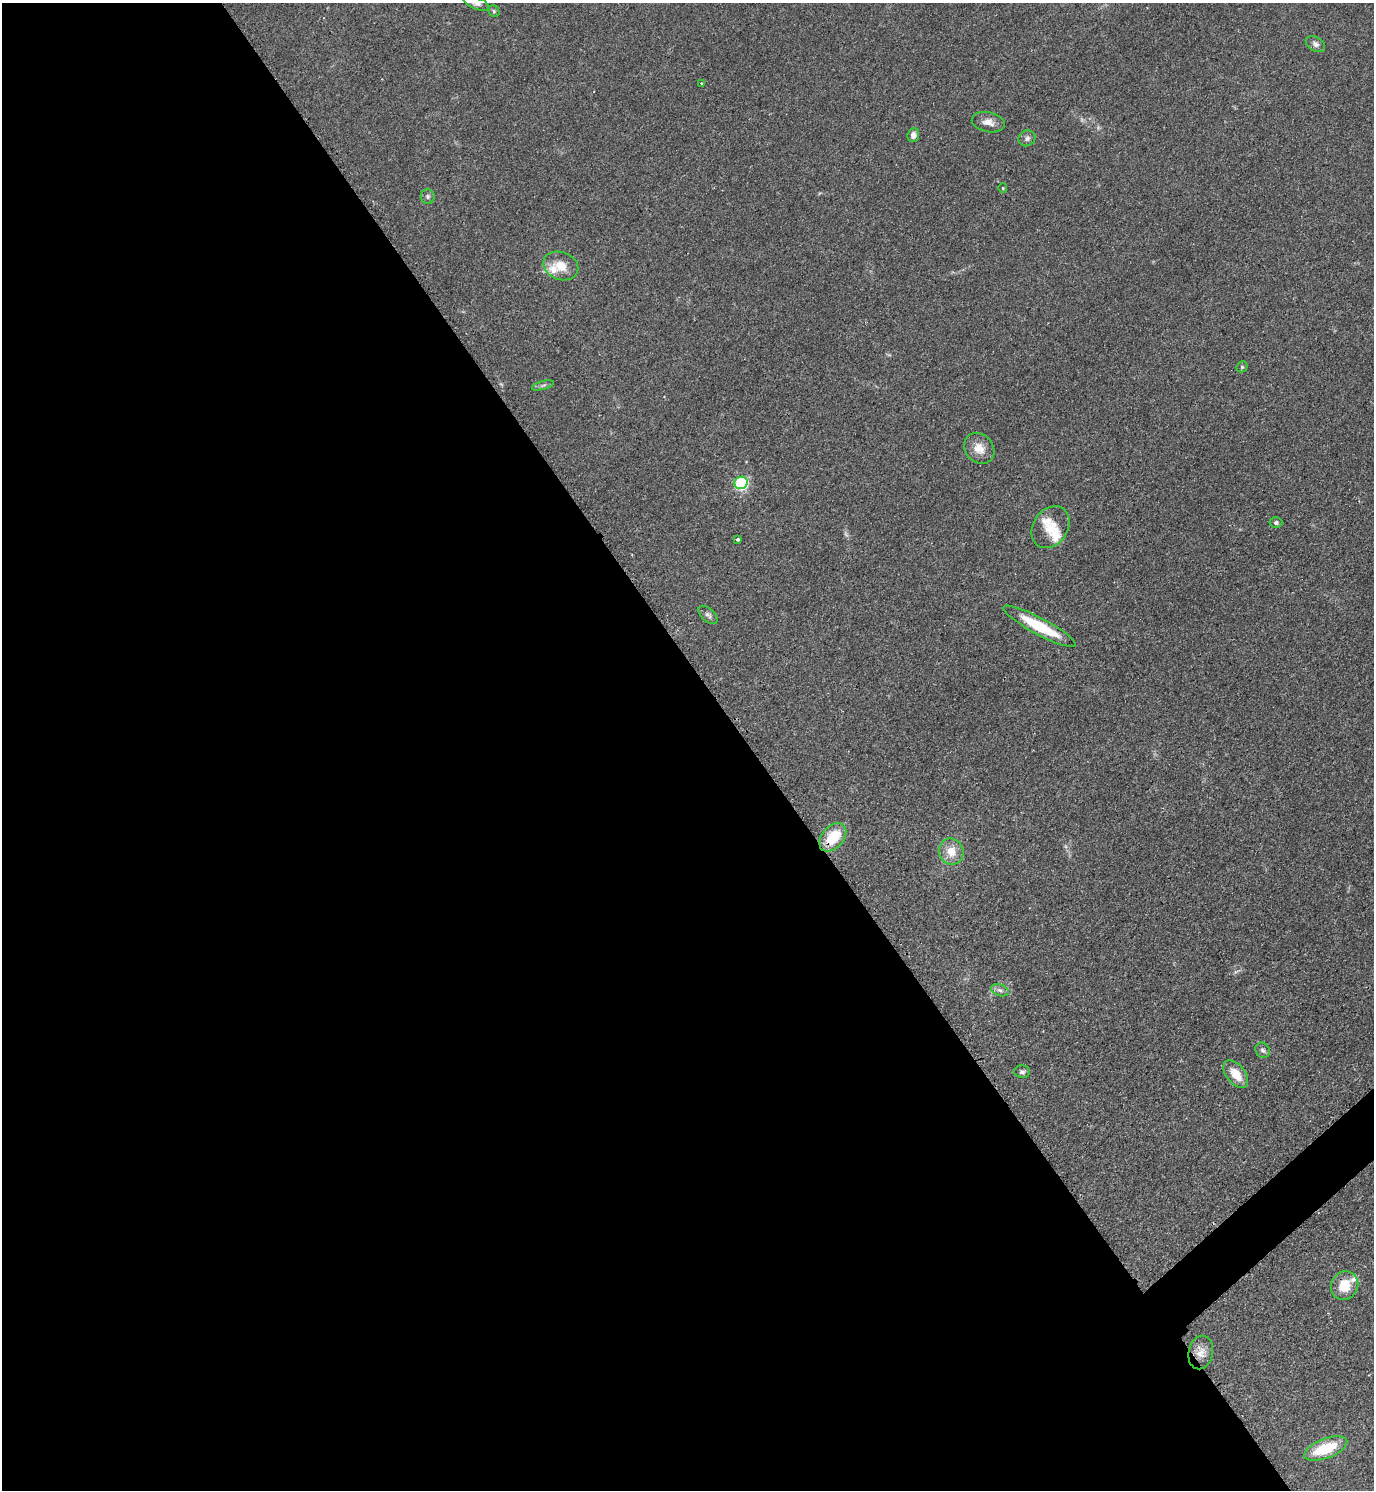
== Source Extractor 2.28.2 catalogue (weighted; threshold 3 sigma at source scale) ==
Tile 9 of 4 x 4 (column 1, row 3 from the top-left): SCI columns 314-1685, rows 1495-2982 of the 5971 x 5974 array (HDU 1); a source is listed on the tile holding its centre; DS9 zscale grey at full resolution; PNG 1376 x 1492 px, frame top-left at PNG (2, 3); each listed source drawn as its Kron ellipse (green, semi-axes under 4 px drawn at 4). Shown black and unused: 55% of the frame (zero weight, under 2 of 3 exposures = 1% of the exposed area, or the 3 px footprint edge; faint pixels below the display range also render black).
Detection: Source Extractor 2.28.2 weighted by HDU 2 'WHT'; one run over the whole footprint, this tile lists its part. Background 0.0798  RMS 0.0076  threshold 0.034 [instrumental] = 3 sigma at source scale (4.5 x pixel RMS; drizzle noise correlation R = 1.50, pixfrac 1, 0.05/0.05 arcsec/px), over >= 5 px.
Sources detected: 33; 1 too faint to see at this stretch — neither listed nor drawn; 4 inside a brighter listed object's ellipse — not listed separately; the other 28 listed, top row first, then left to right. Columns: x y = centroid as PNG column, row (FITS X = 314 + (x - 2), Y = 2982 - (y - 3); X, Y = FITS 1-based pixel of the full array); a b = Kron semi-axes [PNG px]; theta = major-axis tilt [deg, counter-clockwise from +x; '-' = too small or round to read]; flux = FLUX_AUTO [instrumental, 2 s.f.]
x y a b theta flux
477 3 14 5 -20 2.8
494 11 6 5 - 1.2
1315 44 10 7 -31 3
701 84 3 2 - 0.72
988 122 16 10 -12 6
913 135 7 6 - 3.9
1027 138 9 7 30 2.5
1003 188 4 4 - 0.8
428 197 7 7 - 2
561 266 18 13 -22 13
1242 367 6 5 - 1
543 385 11 3 15 1.7
979 448 17 14 -49 9
741 483 6 6 - 83
1276 523 6 5 - 1.8
1050 527 22 17 56 14
738 540 3 3 - 1.7
708 615 11 6 -43 2.6
1040 626 40 8 -28 33
833 837 16 10 48 25
951 851 13 12 - 11
1000 990 9 5 -21 2.5
1263 1050 8 6 -57 2.3
1022 1072 8 6 -1 2.2
1236 1074 16 9 -51 13
1345 1286 15 13 56 16
1201 1353 17 12 78 7.6
1326 1449 23 9 20 30
Overlapping masked pixels (flux is a lower limit): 1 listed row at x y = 833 837
Isophote crosses this tile's border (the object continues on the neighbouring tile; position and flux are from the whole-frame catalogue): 1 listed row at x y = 477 3